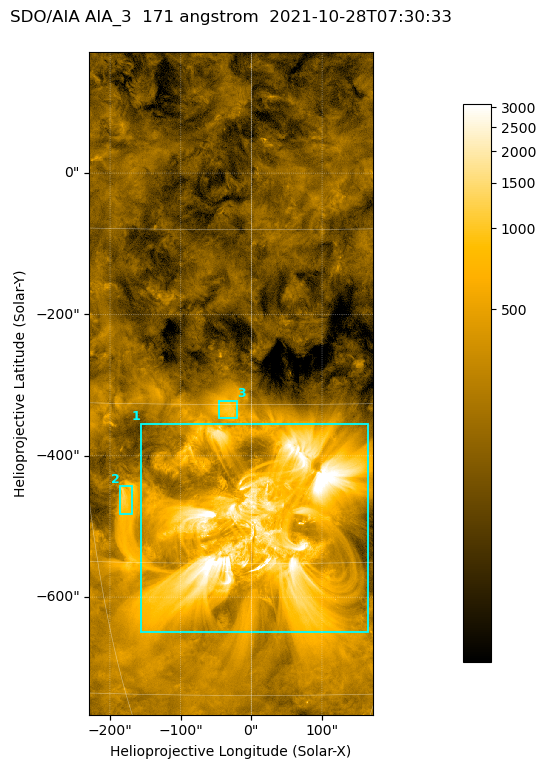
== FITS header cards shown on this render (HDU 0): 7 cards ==
TELESCOP= 'SDO/AIA '           / For AIA: SDO/AIA
INSTRUME= 'AIA_3   '           / For AIA: AIA_ATA1, AIA_ATA2, AIA_ATA3 or AIA_AT
WAVELNTH=                  171 / [angstrom] Wavelength
WAVEUNIT= 'angstrom'           / Wavelength unit: angstrom
DATE-OBS= '2021-10-28T07:30:33.349' / [ISO] Date when observation started; ISO 8
CTYPE1  = 'HPLN-TAN'           / CTYPE1; Typically HPLN
CTYPE2  = 'HPLT-TAN'           / CTYPE2; Typically HPLT

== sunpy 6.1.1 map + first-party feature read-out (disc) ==
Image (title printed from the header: SDO/AIA AIA_3  171 angstrom  2021-10-28T07:30:33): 668 x 1563 px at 0.599 arcsec/px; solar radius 966 arcsec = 1611 px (partial field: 13% of the solar disc is inside the frame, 100% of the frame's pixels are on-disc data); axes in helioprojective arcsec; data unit not stated in the header (colour bar unlabelled)
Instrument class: DISC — disc imager (sunpy class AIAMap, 171 A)
Bright regions (active regions / flare kernels): reference = the on-disc median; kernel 5 px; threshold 5 sigma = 603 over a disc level ~203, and >= 1.15x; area >= 1044 px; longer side >= 8 px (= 4.8 arcsec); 3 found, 3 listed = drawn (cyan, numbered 1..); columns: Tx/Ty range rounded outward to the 2 arcsec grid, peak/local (2 s.f.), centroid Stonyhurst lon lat
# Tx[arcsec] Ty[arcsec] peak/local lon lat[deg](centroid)
1 -156..166 -650..-354 26 +1 -27
2 -186..-168 -484..-442 6.4 -12 -24
3 -48..-20 -348..-322 5.2 -2 -15